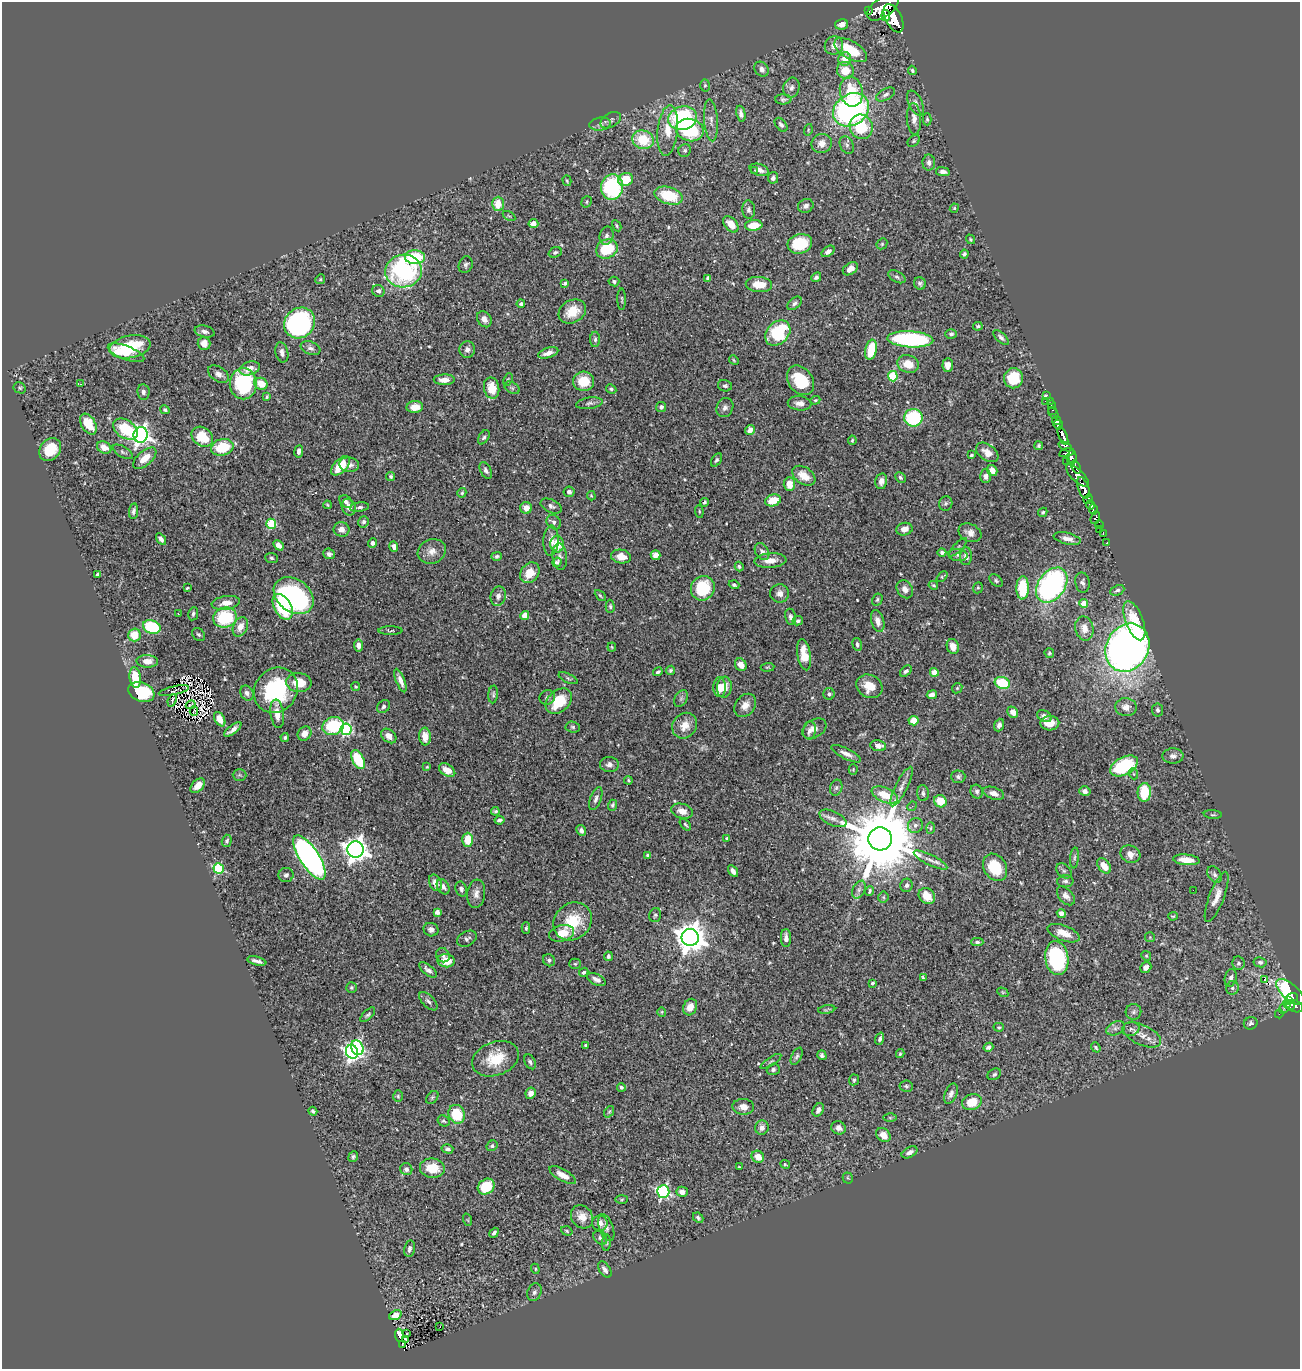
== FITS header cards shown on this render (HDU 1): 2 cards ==
NAXIS1  =                 1298
NAXIS2  =                 1367

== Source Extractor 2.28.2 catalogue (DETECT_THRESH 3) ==
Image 1298 x 1367 px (HDU 1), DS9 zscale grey, 1 PNG px = 1 image px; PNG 1302 x 1371 px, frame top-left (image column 1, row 1367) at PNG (2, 2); each listed source drawn as its Kron ellipse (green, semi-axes under 4 px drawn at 4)
Background 1.76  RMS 0.029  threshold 0.0868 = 3 sigma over >= 5 px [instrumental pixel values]
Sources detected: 554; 6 with non-positive FLUX_AUTO (blend fragments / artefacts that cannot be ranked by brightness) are neither listed nor drawn; of the other 548, the 500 brightest by FLUX_AUTO listed and drawn (48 fainter detections omitted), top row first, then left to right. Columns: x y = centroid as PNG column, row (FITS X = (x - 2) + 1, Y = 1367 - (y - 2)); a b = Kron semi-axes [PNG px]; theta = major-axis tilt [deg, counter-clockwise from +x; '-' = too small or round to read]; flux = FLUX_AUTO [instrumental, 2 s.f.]
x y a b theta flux
883 7 18 9 36 2100
869 11 3 2 - 46
886 16 5 4 - 350
893 18 15 8 -63 1400
842 24 6 5 - 13
834 46 9 9 - 14
851 50 18 9 -30 68
845 59 7 6 - 23
762 69 8 6 -51 7.9
845 70 9 8 - 37
912 70 5 4 - 3.2
705 85 6 5 - 3.1
791 88 10 8 73 7.8
851 92 15 11 -79 68
886 94 10 5 28 6.9
783 99 8 5 0 4.3
915 103 13 6 -65 8.9
851 110 19 15 34 490
741 114 8 4 -78 8.4
683 118 14 11 16 200
914 119 15 7 -86 14
927 119 6 4 -90 3.3
611 120 11 7 30 6.8
711 120 21 7 -85 13
600 124 11 6 7 8.9
781 125 8 5 -51 6
861 127 12 11 - 85
668 130 25 10 84 41
690 130 14 11 -13 140
808 130 6 3 73 2.2
643 140 11 9 -18 67
914 141 7 5 40 3.6
822 143 10 9 - 16
847 145 9 6 -61 6.5
685 150 7 6 - 4
929 163 8 6 -89 8.9
754 170 3 2 - 2.3
759 170 10 5 -18 12
943 172 7 4 -9 7.5
773 178 6 5 - 6.4
626 180 7 6 - 47
567 181 5 3 - 2.2
612 187 13 11 83 180
669 196 14 8 -17 77
587 202 6 5 - 3.3
498 204 7 5 88 34
806 206 8 6 22 7.8
954 208 5 4 - 2.3
749 210 9 6 -84 6.2
509 216 7 3 -31 2.2
533 223 5 4 - 17
731 224 9 6 -50 25
754 225 9 5 5 38
617 226 6 4 -62 2.7
607 236 9 7 77 7.9
970 239 5 4 - 2.5
800 244 12 9 15 74
882 244 6 5 - 2.9
607 249 11 9 26 80
828 251 7 4 38 8.4
555 252 7 5 21 3.5
964 254 4 4 - 4.4
415 257 10 7 1 140
466 265 8 6 66 5.2
850 269 8 5 36 14
403 271 18 16 8 290
816 277 5 4 - 4.8
897 277 9 5 -29 5.3
708 278 4 4 - 5.9
320 279 5 4 - 2.4
614 282 5 5 - 3.6
565 283 4 3 - 3.6
920 283 6 6 - 4.8
759 285 13 7 -4 32
378 291 6 6 - 7.1
622 299 11 3 -89 2.8
794 303 8 5 40 6
521 304 4 4 - 3.8
572 311 14 11 30 39
484 319 8 6 -55 11
300 323 16 14 43 400
978 326 5 4 - 4.1
205 331 10 5 -14 7.6
778 333 14 10 45 120
951 334 6 4 0 3.7
1001 337 9 4 -45 5.7
595 339 7 5 -90 5.1
910 339 23 8 -4 310
204 343 7 6 - 16
130 347 21 11 11 91
310 348 10 6 -22 7.3
467 350 8 8 - 8.8
871 350 10 5 80 53
282 352 10 6 -78 8.4
126 353 19 7 -20 61
548 353 10 5 18 13
734 360 5 4 - 2.3
908 364 11 8 -20 28
948 365 7 5 86 16
250 368 10 6 15 18
218 374 11 7 -33 9.9
893 376 5 5 - 100
1013 378 10 9 - 66
508 379 6 3 64 2.2
444 380 10 5 1 15
800 380 16 12 -54 77
584 381 10 9 - 44
80 384 3 3 - 2.5
243 384 15 13 -88 160
261 384 7 6 - 30
725 386 7 5 -12 4.4
20 388 6 5 - 3.2
492 388 11 7 -79 31
512 388 8 5 -30 4.3
611 389 5 4 - 3.7
143 392 8 6 -82 6.6
1047 395 3 2 - 6.4
267 397 3 3 - 2.8
815 400 5 4 - 2.5
1045 401 3 2 - 27
1050 401 3 2 - 2.5
589 403 14 5 8 6.5
800 403 12 7 -5 14
1051 405 2 2 - 3.3
415 407 8 6 4 23
661 407 5 5 - 5.6
725 408 10 8 65 8.1
165 410 5 4 - 3.8
1052 410 3 3 - 13
1053 413 6 4 -52 43
913 418 9 9 - 140
1056 420 4 4 - 150
88 424 11 7 -58 45
1058 425 5 4 - 290
125 429 14 9 -33 100
750 430 5 4 - 9.4
141 435 8 7 - 870
1063 436 10 4 -69 560
202 437 11 9 -34 59
484 437 8 5 59 4.6
852 440 5 4 - 2.6
1039 446 4 4 - 3.6
1065 446 7 4 -26 100
104 447 7 5 -28 18
222 447 11 8 15 79
50 449 12 10 48 50
299 451 6 4 82 6.5
123 452 11 5 -31 5.2
987 452 12 8 -36 16
1067 453 8 4 14 150
971 455 3 3 - 3.4
145 458 14 7 40 27
1072 458 7 4 85 270
716 460 7 4 58 3.9
1066 461 2 2 - 5.6
349 465 10 7 -7 11
340 466 12 6 47 45
1076 467 7 4 -67 110
486 470 9 5 -63 6.7
992 471 6 5 - 16
391 476 5 4 - 3.7
804 476 13 8 -33 27
986 476 7 5 -89 6.6
1077 476 15 6 -44 340
900 477 6 4 -45 3.8
881 481 8 6 77 12
789 484 7 5 -89 24
1083 488 11 5 -70 740
569 492 5 5 - 6.1
462 493 4 4 - 3.2
591 496 5 3 - 2.5
1088 499 5 3 - 160
773 500 8 5 20 37
346 502 7 5 -43 6.7
704 502 4 3 - 4.5
946 503 7 6 - 4.3
327 505 4 3 - 2.3
1090 505 5 4 - 170
551 506 11 6 -26 7.2
349 507 8 7 - 14
359 507 9 4 7 5.5
526 508 6 5 - 15
1093 509 5 4 - 140
133 511 8 4 81 5.6
699 511 6 4 -84 2.7
1043 512 5 4 - 3
1095 518 7 3 71 42
364 522 6 5 - 4.9
554 522 8 6 -45 6.2
271 524 5 5 - 100
1099 525 4 3 - 70
342 529 8 7 - 11
904 529 8 6 13 13
1099 530 3 2 - 2.8
970 533 12 8 -25 15
1103 533 4 2 - 13
1067 538 14 5 -13 11
161 539 6 4 -57 8.2
551 541 15 7 88 17
373 543 4 4 - 7.2
1107 543 3 3 - 7.7
557 544 8 6 -83 41
278 545 6 4 -48 12
394 547 5 4 - 7.9
958 547 12 4 46 4.5
432 551 14 12 21 18
762 552 9 6 -59 7
942 553 4 3 - 4.7
329 554 6 5 - 5.8
655 555 5 5 - 13
958 555 10 6 -8 7.1
497 556 5 4 - 3.9
966 556 9 6 87 11
560 557 13 7 -84 9.4
621 557 10 6 -10 21
271 558 6 5 - 3.8
770 560 16 7 5 18
557 562 5 4 - 8
739 567 5 4 - 4.3
530 573 11 8 53 35
97 575 4 3 - 7
942 577 6 4 43 2.7
996 581 7 5 -40 3.8
1082 582 10 7 -80 6.9
734 585 5 4 - 3.7
933 585 5 4 - 2.8
1052 585 19 13 54 430
187 588 3 3 - 2.1
703 588 12 11 - 100
978 588 6 4 69 2.7
1023 588 12 6 88 84
905 589 9 7 -54 11
1117 590 7 5 25 5.1
779 593 9 9 - 10
600 595 6 3 -47 2.9
294 596 22 16 -37 390
498 596 10 7 76 9.7
877 600 6 5 - 3.6
226 603 14 6 8 18
1084 603 4 4 - 27
610 606 6 4 -87 3.8
283 607 14 8 -60 100
178 614 3 2 - 6.2
193 614 6 5 - 5.2
525 615 4 4 - 44
790 617 8 5 -81 6.3
225 618 12 10 13 130
798 621 5 4 - 4.3
878 621 11 6 -74 14
1134 621 21 8 -69 60
152 627 9 6 -21 150
240 627 10 7 64 22
1084 628 12 9 -77 19
391 631 12 3 -1 3
198 634 7 5 -43 4
134 635 6 6 - 38
857 644 7 4 -74 4.5
358 645 6 4 -83 10
953 646 7 6 - 18
612 647 4 4 - 2.1
1127 648 25 21 60 1300
1049 653 5 4 - 3
804 655 16 7 -81 34
147 661 10 6 -2 17
741 665 7 5 -57 18
768 667 7 4 6 2.6
670 670 5 4 - 3.6
906 671 7 4 40 5.9
658 672 5 3 - 4.4
934 672 4 4 - 26
135 677 10 5 -83 32
568 678 10 4 -24 3.5
400 680 12 4 -68 13
299 682 13 9 -6 39
1002 683 8 6 -19 86
869 686 13 11 -29 33
356 687 4 4 - 2.3
720 687 10 6 -90 19
724 687 10 7 85 19
957 688 5 4 - 2.5
276 690 24 21 52 180
174 691 15 2 12 3.3
141 692 13 9 -21 100
247 693 8 6 -59 8.8
493 694 9 4 86 3.7
829 694 6 5 - 4.3
932 695 5 4 - 12
547 697 8 7 - 5.9
681 699 9 6 63 5.2
172 700 6 2 68 5.8
559 701 15 10 42 66
191 705 5 2 - 3.1
745 705 13 9 52 16
383 707 7 5 48 4.8
1126 707 11 9 -7 17
1158 710 6 5 - 4
194 711 4 2 - 2.3
1013 712 6 5 - 13
277 714 14 6 -82 21
1044 716 8 5 -31 8.5
220 719 8 5 -59 24
913 721 5 5 - 25
1050 723 9 7 2 23
999 725 6 5 - 7.7
333 726 11 9 17 99
685 726 13 11 50 25
573 727 7 5 -3 3.8
346 729 6 5 - 270
814 729 13 9 32 14
233 730 10 4 38 9.6
810 730 9 6 83 7.2
305 734 7 6 - 16
389 736 8 6 -41 13
285 737 4 4 - 3.6
425 737 9 6 -86 21
878 746 8 5 -9 12
846 754 16 5 -26 13
1173 756 10 7 1 8.5
358 760 10 5 -63 85
609 764 9 7 -5 9.2
1124 766 15 9 28 130
427 767 4 4 - 2.4
853 769 5 4 - 2.1
447 770 9 5 -32 19
1134 774 6 3 -70 2.2
239 775 7 5 -1 3.8
958 777 7 6 - 4.8
628 780 4 3 - 2.3
198 786 8 5 47 22
902 787 22 6 63 14
836 788 8 6 73 5.2
1085 791 5 5 - 8.6
977 792 7 6 - 5.2
1144 792 9 6 86 65
923 793 8 6 -87 6.6
994 793 11 6 -18 11
885 795 14 7 -23 43
596 799 12 5 70 7.5
940 801 6 6 - 43
612 805 5 4 - 2.9
912 806 5 4 - 2.4
495 811 4 3 - 3.5
682 811 11 7 -15 17
1213 815 9 3 -4 2.7
833 818 14 7 -25 12
500 820 5 4 - 5.2
685 825 7 3 -47 3
915 825 8 7 - 7.9
931 828 6 4 88 2.8
581 830 6 4 -64 6.2
726 838 3 3 - 2.8
880 839 12 11 - 28000
468 840 7 5 -90 42
227 841 6 5 - 3.5
356 850 8 8 - 1800
1130 854 10 8 -26 15
648 855 4 3 - 3.2
309 857 25 9 -57 860
1074 858 10 4 85 5
930 860 18 5 -27 13
1186 860 13 5 -6 28
1104 866 8 5 -52 26
995 867 14 11 -58 74
219 868 5 5 - 190
733 871 6 4 -57 7.2
1064 871 9 6 -44 5.1
1215 874 9 6 -57 6.2
286 875 7 7 - 5.7
1065 881 8 6 4 5.7
435 883 8 6 -67 15
906 885 7 6 - 5.8
443 887 8 5 -60 8.2
461 889 7 5 -70 6.8
859 890 9 6 63 7
1193 890 2 2 - 85
869 891 5 3 - 3.8
476 894 14 9 83 14
927 896 9 7 -42 35
1066 896 11 7 -49 9.1
883 897 5 5 - 2.8
1217 897 26 7 69 22
437 912 4 4 - 11
1061 913 5 4 - 10
655 915 7 5 72 4.1
1173 916 5 3 - 2.2
573 921 20 18 42 71
526 928 6 4 88 2.8
431 930 7 6 - 7.1
562 933 13 8 15 31
1064 933 17 7 -20 26
690 937 8 8 - 3300
1150 937 5 5 - 2.5
786 938 9 5 -88 10
467 939 10 7 28 5.9
977 942 6 4 -2 3.8
443 955 7 6 - 6.5
608 956 5 4 - 4.3
1146 956 5 4 - 2.3
1057 958 17 11 -82 210
549 960 6 5 - 5.1
257 961 10 3 -14 7.7
446 961 9 6 -6 32
1260 962 6 5 - 5
1238 963 7 6 - 4.8
575 964 5 5 - 2.9
1146 967 6 5 - 8.3
428 970 11 5 -38 7.5
584 972 5 4 - 4.1
923 977 4 2 - 2.9
1231 978 9 6 77 7.1
596 979 10 5 -25 9.2
1264 980 3 3 - 13
872 983 4 3 - 3
351 988 5 5 - 3.4
1232 988 7 6 - 4.7
1003 992 6 4 -30 2.4
1290 992 17 8 -41 190
1292 997 6 3 3 57
428 1001 11 6 -45 6
1288 1001 3 3 - 14
1289 1005 6 3 -28 160
1294 1006 9 6 -21 130
690 1007 8 6 63 19
1285 1007 7 4 52 59
827 1010 8 2 10 2.3
662 1012 4 4 - 2.2
1133 1012 8 7 - 6.1
1279 1014 4 3 - 6.1
368 1015 9 4 45 4.3
1251 1023 7 6 - 5.5
999 1027 5 4 - 2.6
1116 1028 10 6 25 7.4
1131 1029 9 7 20 6.9
1142 1035 20 10 -25 24
880 1039 6 4 72 4.5
586 1045 3 3 - 3.1
988 1047 5 4 - 5.7
1096 1047 5 4 - 3.1
357 1048 7 6 - 290
352 1052 7 6 - 560
900 1054 4 3 - 2.9
822 1055 5 4 - 4.5
797 1056 9 5 64 4.7
495 1059 24 17 21 61
771 1061 12 4 33 4.6
530 1062 8 5 -61 5
773 1069 6 5 - 4.7
994 1074 7 5 30 4.2
854 1080 5 5 - 4.3
906 1086 6 5 - 3.9
621 1087 4 4 - 3.5
531 1093 6 5 - 11
951 1094 11 6 69 8.7
398 1096 6 4 -88 2.9
432 1097 7 5 49 3.5
972 1102 10 8 20 42
743 1107 11 8 -4 15
818 1110 7 5 60 9.1
313 1111 4 3 - 3.6
609 1112 6 4 53 2.6
457 1114 9 8 - 75
890 1118 6 4 -1 2.7
443 1121 6 5 - 3.3
762 1128 7 6 - 9.7
839 1128 7 6 - 12
883 1135 8 6 -41 18
492 1146 6 5 - 4.9
447 1149 6 4 -15 5.1
909 1152 8 5 28 8
353 1157 5 4 - 4.1
758 1157 6 5 - 21
785 1164 5 3 - 2.3
739 1167 3 3 - 2.2
432 1168 12 9 -6 43
406 1169 6 6 - 7.4
563 1175 15 6 -29 18
848 1178 5 5 - 2.6
486 1187 9 7 37 69
663 1192 6 6 - 360
682 1192 5 5 - 11
622 1199 6 3 2 2.6
582 1217 12 10 -54 22
698 1218 6 4 -43 5.2
468 1220 6 4 -71 2.4
600 1223 7 7 - 14
606 1227 14 7 -70 10
567 1231 6 4 -19 2.6
494 1233 5 4 - 5.6
600 1238 8 6 -45 4.9
606 1243 8 3 86 3.2
409 1249 8 5 79 7
535 1269 5 4 - 2.6
605 1270 9 5 -56 9
534 1292 9 7 67 6.5
395 1315 6 5 - 9.6
440 1326 3 2 - 36
407 1333 3 2 - 6.6
399 1335 6 4 -86 41
406 1339 3 2 - 2.3
402 1344 3 2 - 4.2
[48 fainter detections neither listed nor drawn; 6 non-positive-flux detections neither listed nor drawn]